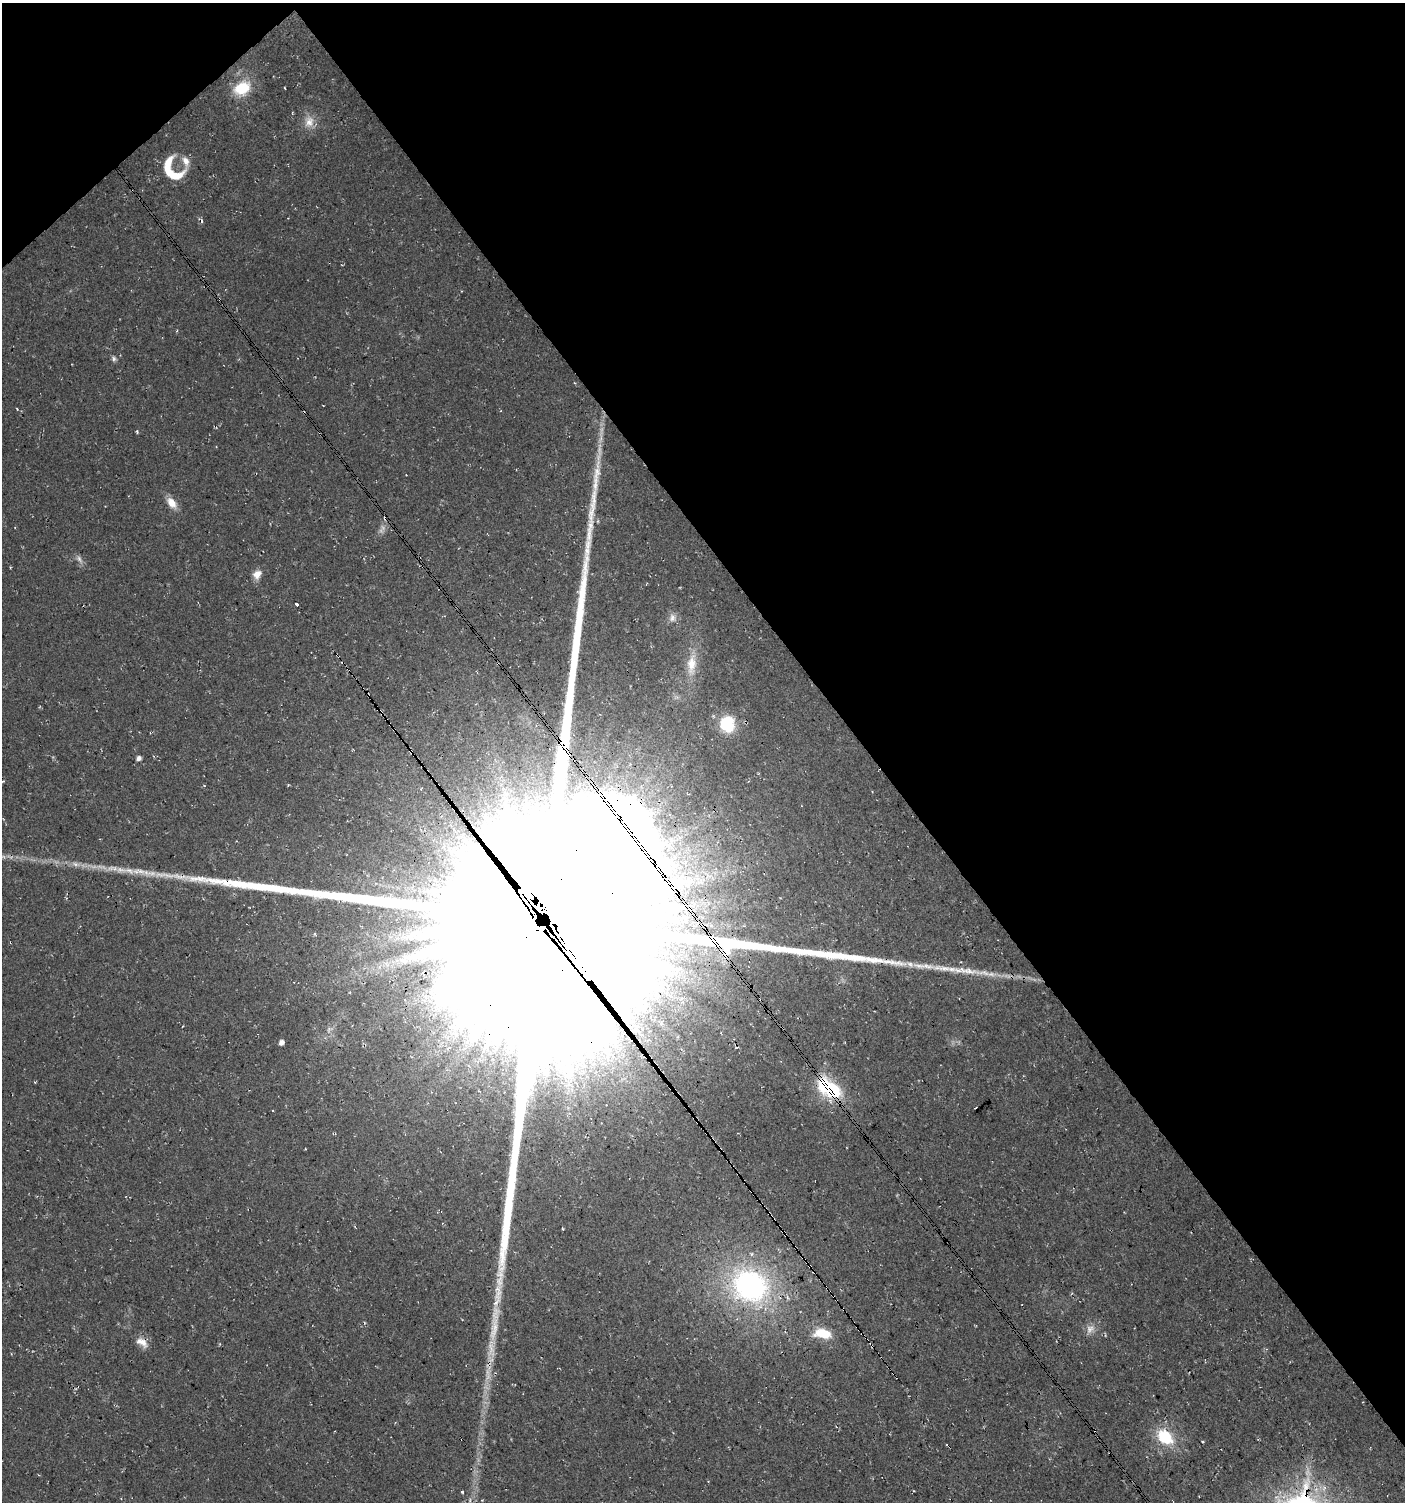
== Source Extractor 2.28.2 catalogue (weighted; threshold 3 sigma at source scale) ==
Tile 3 of 4 x 4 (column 3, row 1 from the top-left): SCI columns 2952-4354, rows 4508-6007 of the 5964 x 6007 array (HDU 1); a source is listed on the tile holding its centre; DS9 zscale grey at full resolution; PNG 1407 x 1504 px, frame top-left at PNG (2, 3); no overlay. Shown black and unused: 40% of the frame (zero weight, under 3 of 4 exposures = <1% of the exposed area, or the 3 px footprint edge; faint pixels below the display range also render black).
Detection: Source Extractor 2.28.2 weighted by HDU 2 'WHT'; one run over the whole footprint, this tile lists its part. Background 0.018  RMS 0.0064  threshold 0.0288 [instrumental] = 3 sigma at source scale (4.5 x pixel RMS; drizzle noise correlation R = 1.50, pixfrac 1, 0.0396/0.0396 arcsec/px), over >= 5 px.
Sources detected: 42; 7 too faint to see at this stretch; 2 cosmic-ray / hot-pixel residue — not listed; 4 inside a brighter listed object's ellipse — not listed separately; the other 29 listed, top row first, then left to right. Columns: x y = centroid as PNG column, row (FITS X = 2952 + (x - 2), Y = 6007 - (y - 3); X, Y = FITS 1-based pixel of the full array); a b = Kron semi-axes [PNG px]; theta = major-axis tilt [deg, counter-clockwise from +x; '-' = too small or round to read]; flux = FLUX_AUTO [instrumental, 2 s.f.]
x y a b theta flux
242 88 21 16 34 21
285 88 3 2 - 0.59
309 122 17 13 78 8
186 161 45 18 -8 11
168 171 24 7 -81 13
114 359 8 5 -66 1.6
172 503 15 9 -52 7.2
598 521 6 3 71 0.7
257 574 13 10 55 5.3
297 604 4 3 - 9.8
672 618 12 9 80 3.8
691 664 32 12 85 15
727 724 19 16 -72 27
139 758 5 4 - 2.3
76 864 13 5 -19 3.6
111 868 13 7 8 4.3
139 871 28 9 -3 11
546 923 101 75 -65 220000
965 970 50 9 -7 20
282 1042 5 4 - 2.7
833 1090 23 20 -30 32
305 1149 3 2 - 0.49
563 1229 4 2 - 0.62
750 1286 45 38 -32 140
1090 1329 13 10 61 4.9
823 1333 21 11 -9 16
142 1342 18 10 -35 6.3
1165 1437 20 14 -41 26
462 1492 4 3 - 1
Overlapping masked pixels (flux is a lower limit): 3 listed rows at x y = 546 923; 833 1090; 142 1342